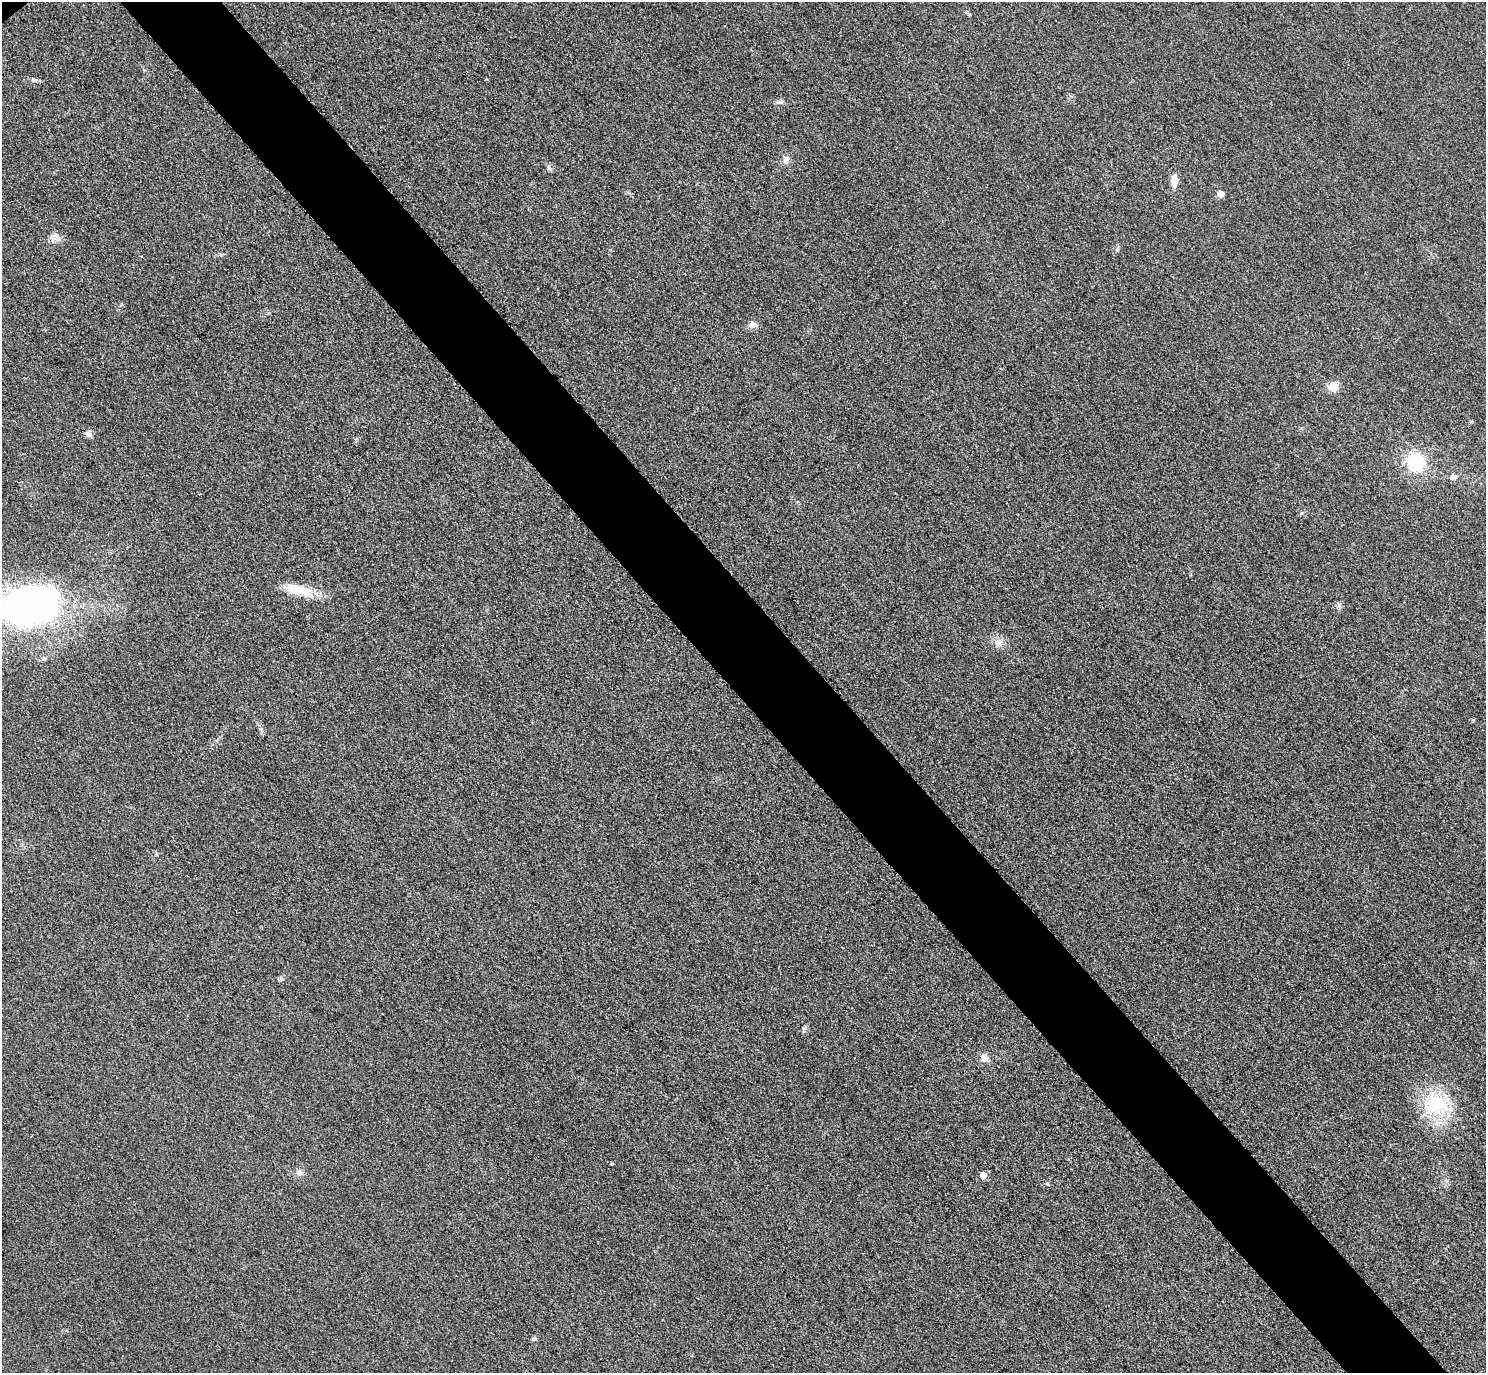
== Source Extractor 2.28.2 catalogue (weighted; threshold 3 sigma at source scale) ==
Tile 6 of 4 x 4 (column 2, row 2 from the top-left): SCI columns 1515-2998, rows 3069-4439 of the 5997 x 5994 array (HDU 1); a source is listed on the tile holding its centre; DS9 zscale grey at full resolution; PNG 1488 x 1375 px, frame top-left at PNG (2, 2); no overlay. Shown black and unused: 7% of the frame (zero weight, under 3 of 4 exposures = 3% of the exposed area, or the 3 px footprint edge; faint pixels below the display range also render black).
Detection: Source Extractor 2.28.2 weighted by HDU 2 'WHT'; one run over the whole footprint, this tile lists its part. Background 0.0556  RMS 0.019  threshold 0.0835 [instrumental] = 3 sigma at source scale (4.5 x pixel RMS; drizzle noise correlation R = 1.50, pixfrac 1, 0.05/0.05 arcsec/px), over >= 5 px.
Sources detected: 22; all 22 listed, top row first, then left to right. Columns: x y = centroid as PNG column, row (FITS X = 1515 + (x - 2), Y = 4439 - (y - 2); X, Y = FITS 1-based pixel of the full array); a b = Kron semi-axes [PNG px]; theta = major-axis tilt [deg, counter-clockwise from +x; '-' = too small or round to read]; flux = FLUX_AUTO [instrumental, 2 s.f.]
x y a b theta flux
34 80 9 5 -10 4.6
780 102 9 5 10 4.9
786 160 9 8 - 7.7
549 168 9 4 -55 3.7
1174 180 13 7 84 19
1220 194 5 5 - 22
753 325 9 7 4 11
1333 387 10 9 - 19
88 434 9 7 -34 6.4
1416 462 18 18 - 81
1454 476 10 7 -6 6.8
298 590 39 12 -12 45
30 605 54 33 11 740
999 642 12 10 21 13
281 979 7 4 31 3.1
804 1028 7 4 70 3.5
984 1058 9 8 - 11
1437 1105 34 21 10 91
612 1164 3 3 - 1.8
299 1172 10 7 -19 7.1
983 1175 5 5 - 24
1047 1184 6 4 -45 2.2
Isophote crosses this tile's border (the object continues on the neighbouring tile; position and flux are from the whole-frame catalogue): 1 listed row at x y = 30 605
Unlisted compact peaks at least as high as the median listed source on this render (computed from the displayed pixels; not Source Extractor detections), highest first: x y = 533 1339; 1117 250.